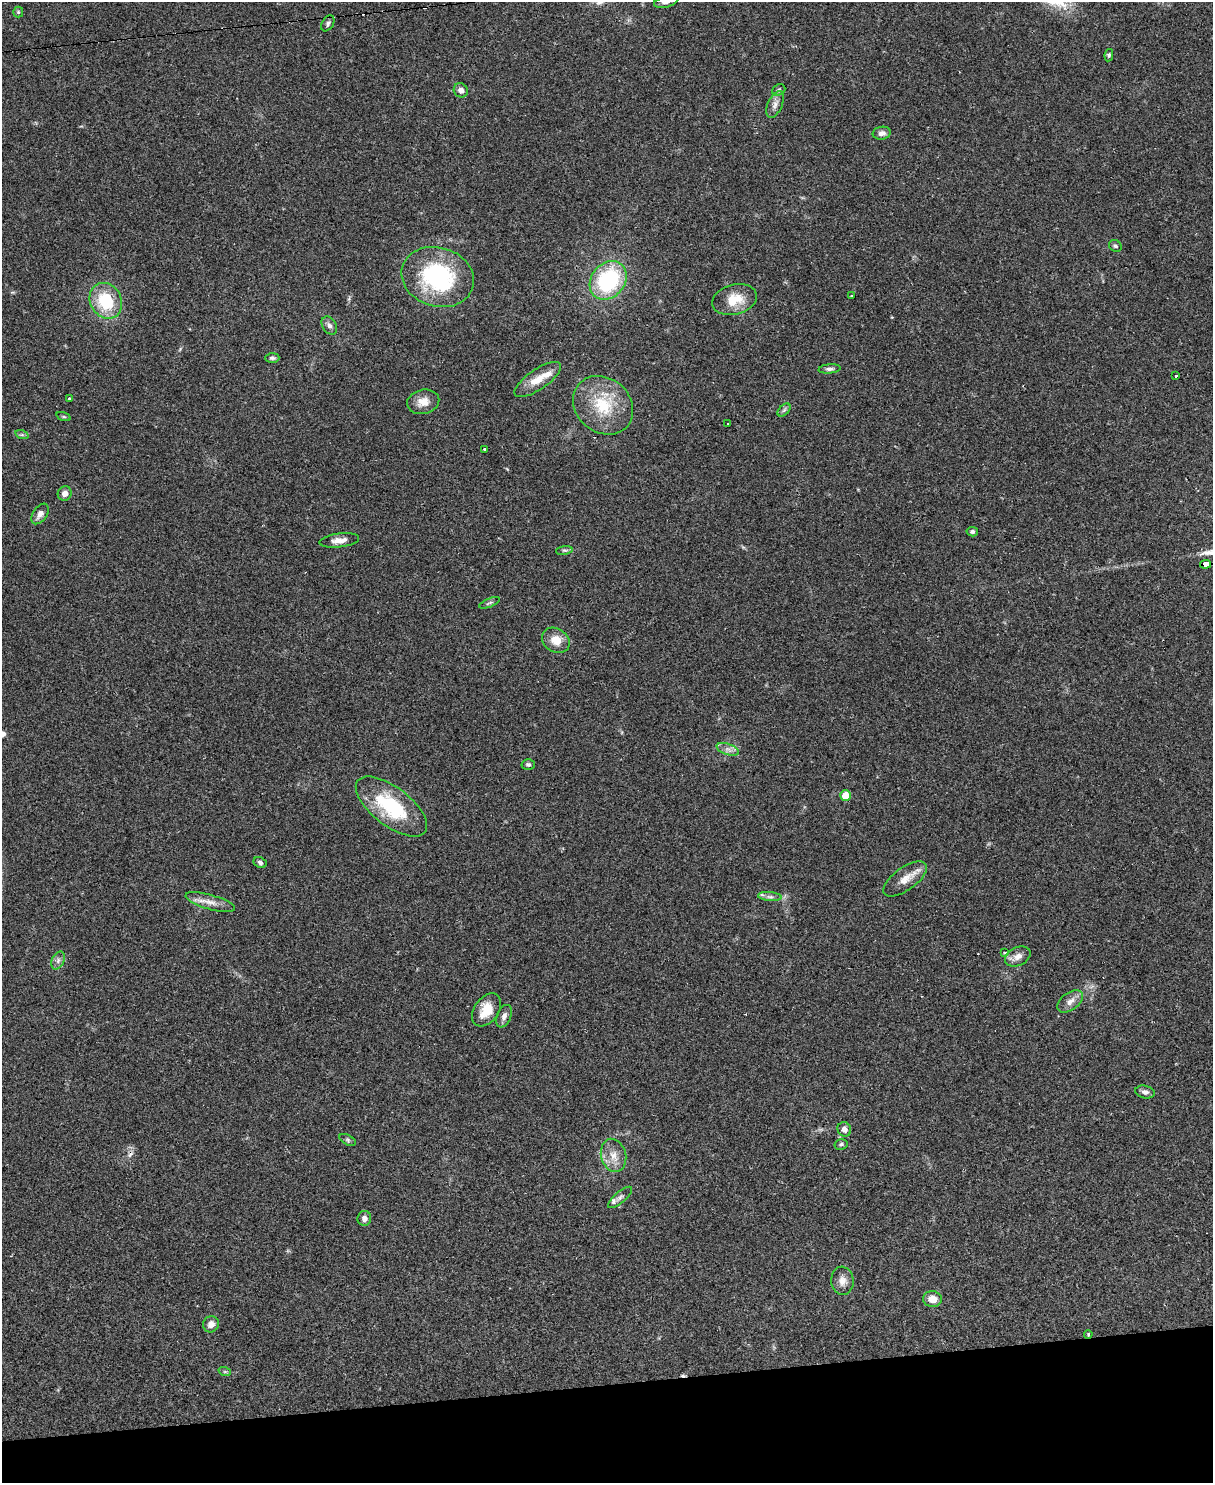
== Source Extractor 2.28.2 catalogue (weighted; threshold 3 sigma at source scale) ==
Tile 10 of 4 x 3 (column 2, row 3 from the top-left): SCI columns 1212-2422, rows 247-1727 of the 4844 x 4824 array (HDU 1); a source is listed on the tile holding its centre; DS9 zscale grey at full resolution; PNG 1215 x 1485 px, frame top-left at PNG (2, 2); each listed source drawn as its Kron ellipse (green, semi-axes under 4 px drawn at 4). Shown black and unused: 7% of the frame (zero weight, under 2 of 3 exposures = <1% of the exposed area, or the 3 px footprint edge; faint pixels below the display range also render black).
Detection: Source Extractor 2.28.2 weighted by HDU 2 'WHT'; one run over the whole footprint, this tile lists its part. Background 0.0698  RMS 0.0058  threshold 0.0262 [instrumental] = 3 sigma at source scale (4.5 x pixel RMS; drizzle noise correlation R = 1.50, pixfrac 1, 0.05/0.05 arcsec/px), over >= 5 px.
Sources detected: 69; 6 cosmic-ray / hot-pixel residue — neither listed nor drawn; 2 inside a brighter listed object's ellipse — not listed separately; the other 61 listed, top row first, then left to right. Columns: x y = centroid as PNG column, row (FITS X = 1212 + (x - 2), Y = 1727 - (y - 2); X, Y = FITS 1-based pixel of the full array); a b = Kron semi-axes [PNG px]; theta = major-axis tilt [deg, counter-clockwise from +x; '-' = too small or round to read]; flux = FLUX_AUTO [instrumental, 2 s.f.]
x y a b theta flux
666 2 12 5 14 2.4
18 12 5 5 - 0.69
328 23 8 5 57 1.5
1109 55 6 4 80 0.95
461 90 7 6 - 2.8
779 90 7 5 23 1.1
775 104 14 7 66 3.1
882 133 9 6 8 2.6
1115 246 7 5 -33 1.1
438 277 37 29 -17 68
608 280 21 16 51 58
852 296 3 3 - 3.3
734 299 23 15 14 12
106 301 18 15 -62 27
329 325 10 6 -57 2.3
272 358 7 5 2 1.2
830 369 11 4 5 1.6
1176 376 4 3 - 3.5
538 379 27 10 34 9.3
69 399 3 3 - 0.64
423 402 16 12 13 6.3
603 405 32 27 -41 27
784 410 8 4 45 1.2
64 417 7 3 -19 0.73
728 423 3 3 - 1.5
22 435 7 4 -18 1.1
484 449 2 2 - 0.51
65 493 7 7 - 3.2
40 514 11 7 55 3.2
972 532 5 4 - 1.2
339 540 20 7 7 4.7
564 550 8 4 8 1.1
1206 564 5 4 - 36
490 603 11 3 22 1.1
556 640 15 11 -32 8
728 749 11 5 -18 2.9
528 764 6 5 - 1.1
845 795 5 5 - 9.2
391 807 42 19 -37 42
260 862 7 5 -28 1.4
905 879 25 11 36 7.6
770 897 12 4 -5 2
210 902 25 7 -16 5.5
1005 952 3 3 - 4
1018 956 13 9 26 4.1
58 960 9 6 64 2.2
1070 1001 15 8 36 4.1
486 1010 18 12 53 11
504 1016 12 7 67 2.8
1145 1092 10 6 -13 2.1
844 1129 7 6 - 3.3
348 1140 9 5 -27 1.2
841 1144 6 5 - 1.2
613 1155 17 12 -75 7.3
620 1197 15 5 41 2.1
364 1218 7 7 - 2.6
842 1281 14 11 -85 4.5
932 1299 9 8 - 6.1
211 1324 8 7 - 3.5
1088 1334 4 3 - 0.6
225 1372 6 4 -18 0.73
Overlapping masked pixels (flux is a lower limit): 2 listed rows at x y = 1206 564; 1088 1334
Isophote crosses this tile's border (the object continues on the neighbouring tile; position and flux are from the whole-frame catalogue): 1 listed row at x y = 666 2